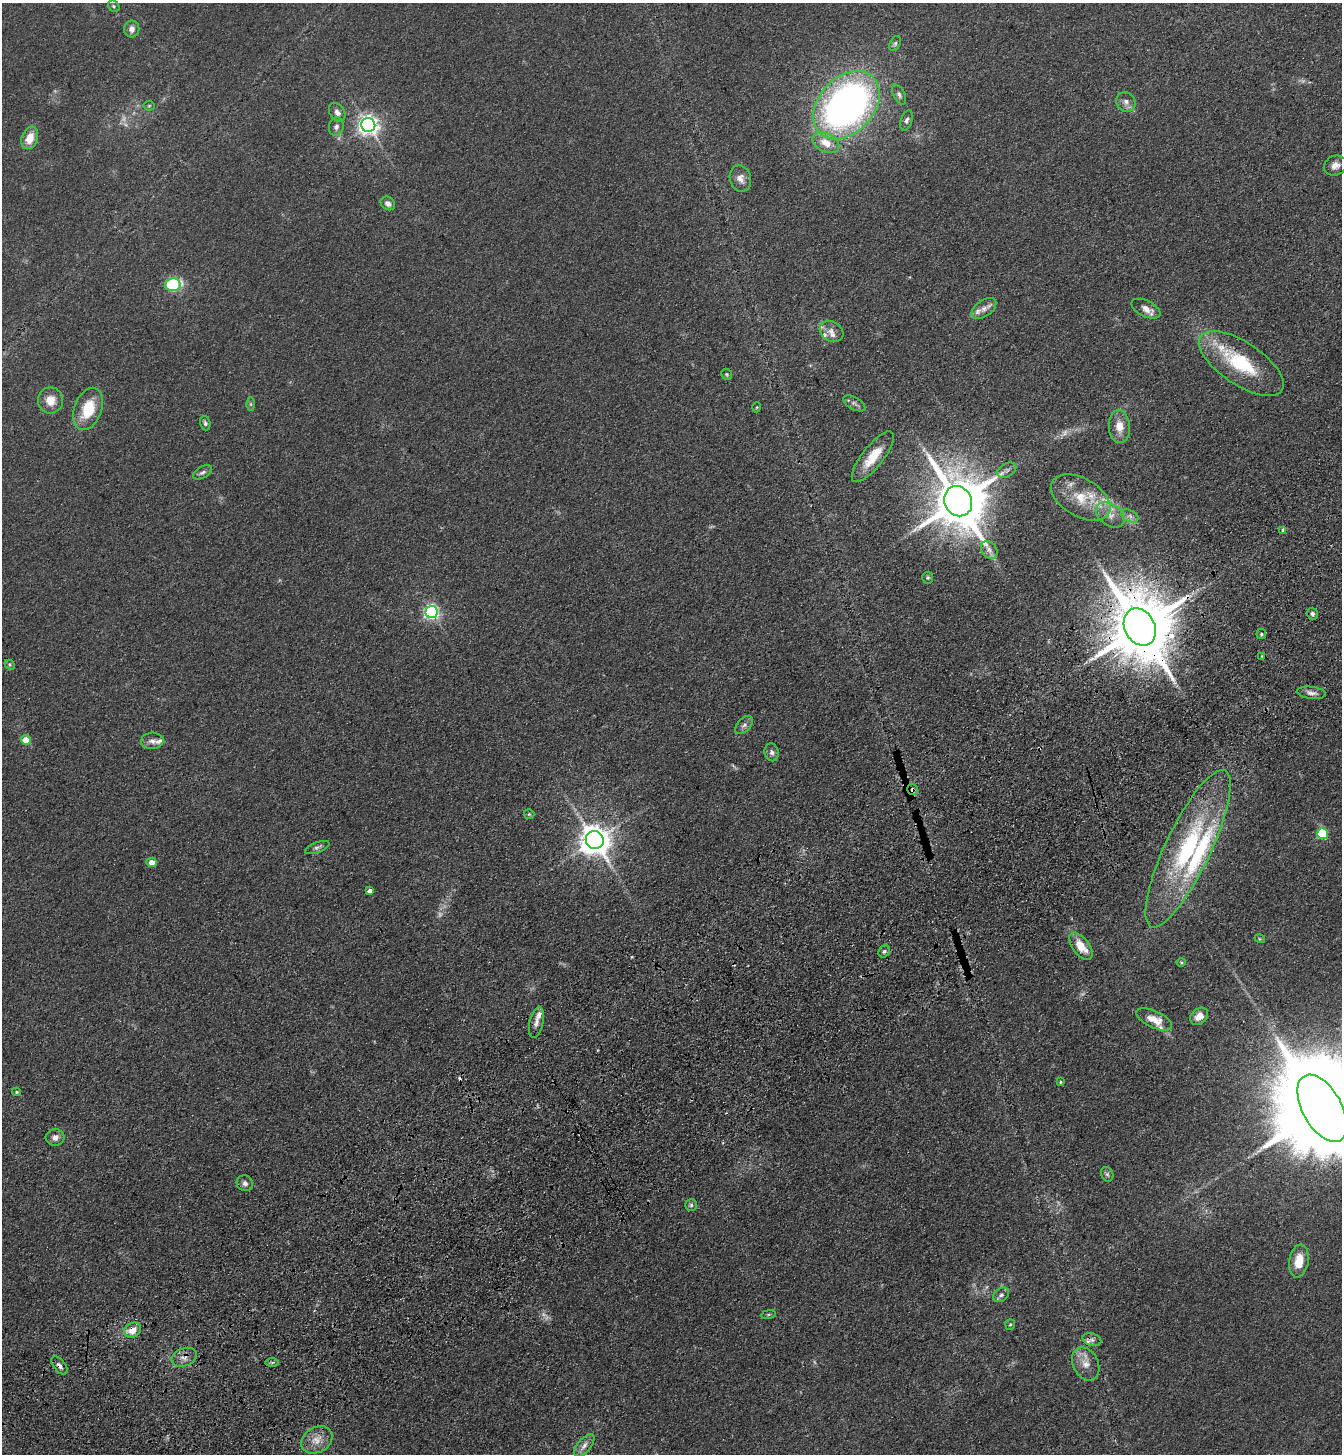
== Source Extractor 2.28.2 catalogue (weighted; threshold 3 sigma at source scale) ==
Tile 7 of 4 x 4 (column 3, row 2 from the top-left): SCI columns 2915-4254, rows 3009-4460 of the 5963 x 6017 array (HDU 1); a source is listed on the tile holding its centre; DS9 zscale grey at full resolution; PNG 1344 x 1456 px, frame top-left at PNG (2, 3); each listed source drawn as its Kron ellipse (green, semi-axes under 4 px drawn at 4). Shown black and unused: <1% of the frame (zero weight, under 3 of 4 exposures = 6% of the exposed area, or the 3 px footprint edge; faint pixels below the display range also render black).
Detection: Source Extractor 2.28.2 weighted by HDU 2 'WHT'; one run over the whole footprint, this tile lists its part. Background 0.0855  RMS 0.0086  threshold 0.0385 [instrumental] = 3 sigma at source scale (4.5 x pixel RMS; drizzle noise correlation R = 1.50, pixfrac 1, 0.05/0.05 arcsec/px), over >= 5 px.
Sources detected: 104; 8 too faint to see at this stretch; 3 cosmic-ray / hot-pixel residue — neither listed nor drawn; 9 inside a brighter listed object's ellipse — not listed separately; the other 84 listed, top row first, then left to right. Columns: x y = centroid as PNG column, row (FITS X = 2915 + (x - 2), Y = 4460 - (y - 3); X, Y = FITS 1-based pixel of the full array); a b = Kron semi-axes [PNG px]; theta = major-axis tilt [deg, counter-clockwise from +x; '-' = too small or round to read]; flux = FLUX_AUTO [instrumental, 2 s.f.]
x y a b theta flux
114 6 6 5 - 1.4
132 29 8 7 - 4.5
895 43 8 5 62 1.9
899 95 11 5 -62 2.6
1126 102 10 9 - 4.7
847 105 39 27 47 390
149 106 5 5 - 1.2
337 112 10 7 -56 4.2
907 120 10 6 71 2.6
368 125 7 7 - 470
336 127 9 7 80 3.8
30 138 11 8 71 13
826 143 14 9 -27 12
1335 165 12 9 24 5.6
740 179 13 10 -72 6.1
388 203 8 6 -36 4
173 285 7 6 - 61
984 308 14 8 35 6
1146 309 15 8 -26 7.3
832 331 12 10 -31 6.2
1241 364 49 21 -34 57
727 374 6 5 - 1.2
50 400 13 12 - 11
854 403 12 6 -30 3
251 404 6 4 -90 1.5
757 407 5 3 - 0.78
88 409 22 13 69 28
205 423 7 5 -71 2
1119 426 16 10 -86 11
873 457 31 10 52 21
1007 470 10 6 30 3.1
202 472 10 5 28 2.9
1081 497 33 19 -30 29
958 501 15 13 -61 5400
1110 515 16 11 -35 9.3
1130 516 9 6 -26 3.7
1283 530 3 3 - 3.5
989 550 10 7 -54 4.3
928 578 6 5 - 1.3
432 612 6 6 - 220
1312 614 6 5 - 2.3
1140 627 19 15 -63 8800
1261 634 5 5 - 1.2
1262 656 3 3 - 0.8
10 665 6 4 -46 1.3
1311 693 15 6 -7 3.9
744 725 11 6 45 3.1
26 740 5 4 - 11
152 741 11 8 4 4.7
772 752 9 7 -79 3.2
913 789 5 5 - 2.3
529 814 5 5 - 1.1
1323 834 5 5 - 57
595 840 9 8 - 1400
317 847 13 5 20 2.5
1188 849 86 22 64 120
152 862 5 4 - 7.6
369 891 4 4 - 3.7
1260 939 5 3 - 0.76
1081 946 16 8 -53 15
884 951 6 5 - 1.9
1181 962 4 4 - 0.94
1199 1016 10 7 41 7.9
1154 1019 19 8 -25 12
536 1022 16 7 78 5.2
1060 1082 4 4 - 1
17 1092 4 3 - 1.2
1322 1108 37 19 -61 28000
55 1137 9 8 - 4.9
1107 1174 7 6 - 1.8
245 1183 8 7 - 3.5
691 1205 6 6 - 1.7
1299 1261 16 9 81 17
1001 1295 9 6 36 2.8
768 1314 7 4 9 1.3
1010 1325 5 5 - 1.2
132 1330 9 7 28 9.5
1092 1340 9 6 -17 3.1
184 1357 13 9 20 5.8
272 1362 6 4 1 1.4
1086 1364 17 12 -63 9.9
59 1366 11 5 -52 3.5
317 1440 16 12 30 11
584 1446 14 6 52 4.9
Overlapping masked pixels (flux is a lower limit): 5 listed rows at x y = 1140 627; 913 789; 132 1330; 184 1357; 59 1366
Isophote crosses this tile's border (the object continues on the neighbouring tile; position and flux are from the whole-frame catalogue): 1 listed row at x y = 1322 1108